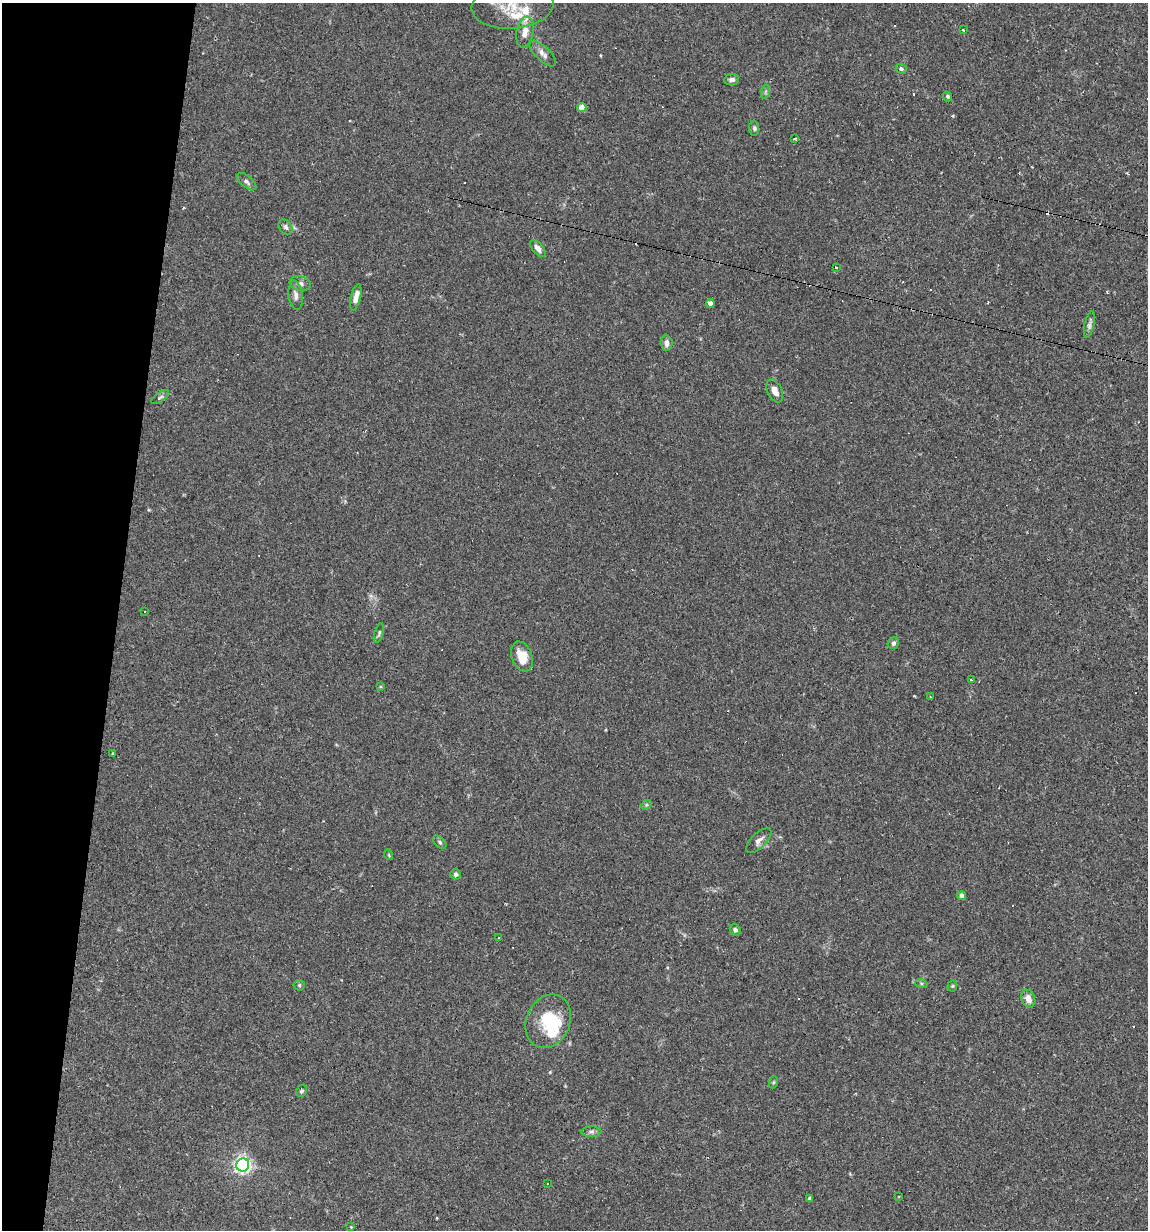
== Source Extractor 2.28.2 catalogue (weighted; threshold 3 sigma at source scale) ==
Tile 9 of 4 x 4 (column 1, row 3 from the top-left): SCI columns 236-1381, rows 1229-2456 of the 4935 x 4911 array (HDU 1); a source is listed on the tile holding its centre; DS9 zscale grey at full resolution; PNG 1150 x 1232 px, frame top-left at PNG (2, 3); each listed source drawn as its Kron ellipse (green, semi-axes under 4 px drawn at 4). Shown black and unused: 10% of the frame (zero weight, under 2 of 3 exposures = <1% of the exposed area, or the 3 px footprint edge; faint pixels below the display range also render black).
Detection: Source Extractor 2.28.2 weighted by HDU 2 'WHT'; one run over the whole footprint, this tile lists its part. Background 0.0551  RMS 0.0043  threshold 0.0196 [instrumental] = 3 sigma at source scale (4.5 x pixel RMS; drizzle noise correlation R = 1.50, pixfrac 1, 0.05/0.05 arcsec/px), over >= 5 px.
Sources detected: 70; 1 too faint to see at this stretch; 1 inside a brighter object's white glare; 12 cosmic-ray / hot-pixel residue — neither listed nor drawn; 4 inside a brighter listed object's ellipse — not listed separately; the other 52 listed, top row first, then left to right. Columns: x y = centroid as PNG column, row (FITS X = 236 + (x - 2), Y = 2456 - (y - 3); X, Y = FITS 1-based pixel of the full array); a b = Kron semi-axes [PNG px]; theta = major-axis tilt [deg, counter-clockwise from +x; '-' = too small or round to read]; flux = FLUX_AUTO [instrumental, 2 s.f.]
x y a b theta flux
513 6 41 22 5 17
963 30 3 2 - 0.62
525 32 15 8 79 4.1
543 54 16 7 -44 2.5
901 69 5 4 - 0.89
732 80 7 5 9 1.6
765 92 7 4 71 0.84
947 96 5 4 - 0.77
582 108 4 4 - 5.3
754 128 7 5 -89 1
794 139 4 3 - 0.78
247 182 11 5 -40 1.4
285 227 8 6 -50 1.5
538 248 10 5 -50 2.3
837 267 3 2 - 0.95
300 283 11 7 -11 1.8
296 295 15 7 -82 2.4
356 297 13 5 77 3.3
710 303 4 4 - 2.1
1089 325 13 5 77 1.5
666 343 7 6 - 1.9
775 391 12 7 -65 3.1
160 397 10 4 33 0.97
144 612 3 2 - 0.53
379 633 10 4 73 0.84
893 643 6 5 - 1.2
522 656 15 10 -70 7.4
971 680 3 2 - 0.36
381 686 4 3 - 0.44
930 697 2 2 - 0.33
112 753 3 3 - 0.4
646 805 6 4 46 0.57
759 841 16 7 45 2.4
440 842 8 5 -46 0.82
389 855 5 3 - 0.4
455 874 5 5 - 1.1
962 896 4 4 - 2.1
735 930 6 5 - 1
499 938 3 3 - 2
921 983 6 4 -18 0.6
299 985 5 5 - 0.65
952 986 5 5 - 0.54
1028 999 9 6 -68 2.9
548 1021 27 22 67 17
774 1082 6 4 71 0.5
301 1091 6 5 - 0.76
591 1132 10 5 1 1.2
243 1165 6 6 - 160
548 1184 3 3 - 0.84
899 1196 4 2 - 0.35
809 1199 4 4 - 0.86
351 1227 4 3 - 0.3
Isophote crosses this tile's border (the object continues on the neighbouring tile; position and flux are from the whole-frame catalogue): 1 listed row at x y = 513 6